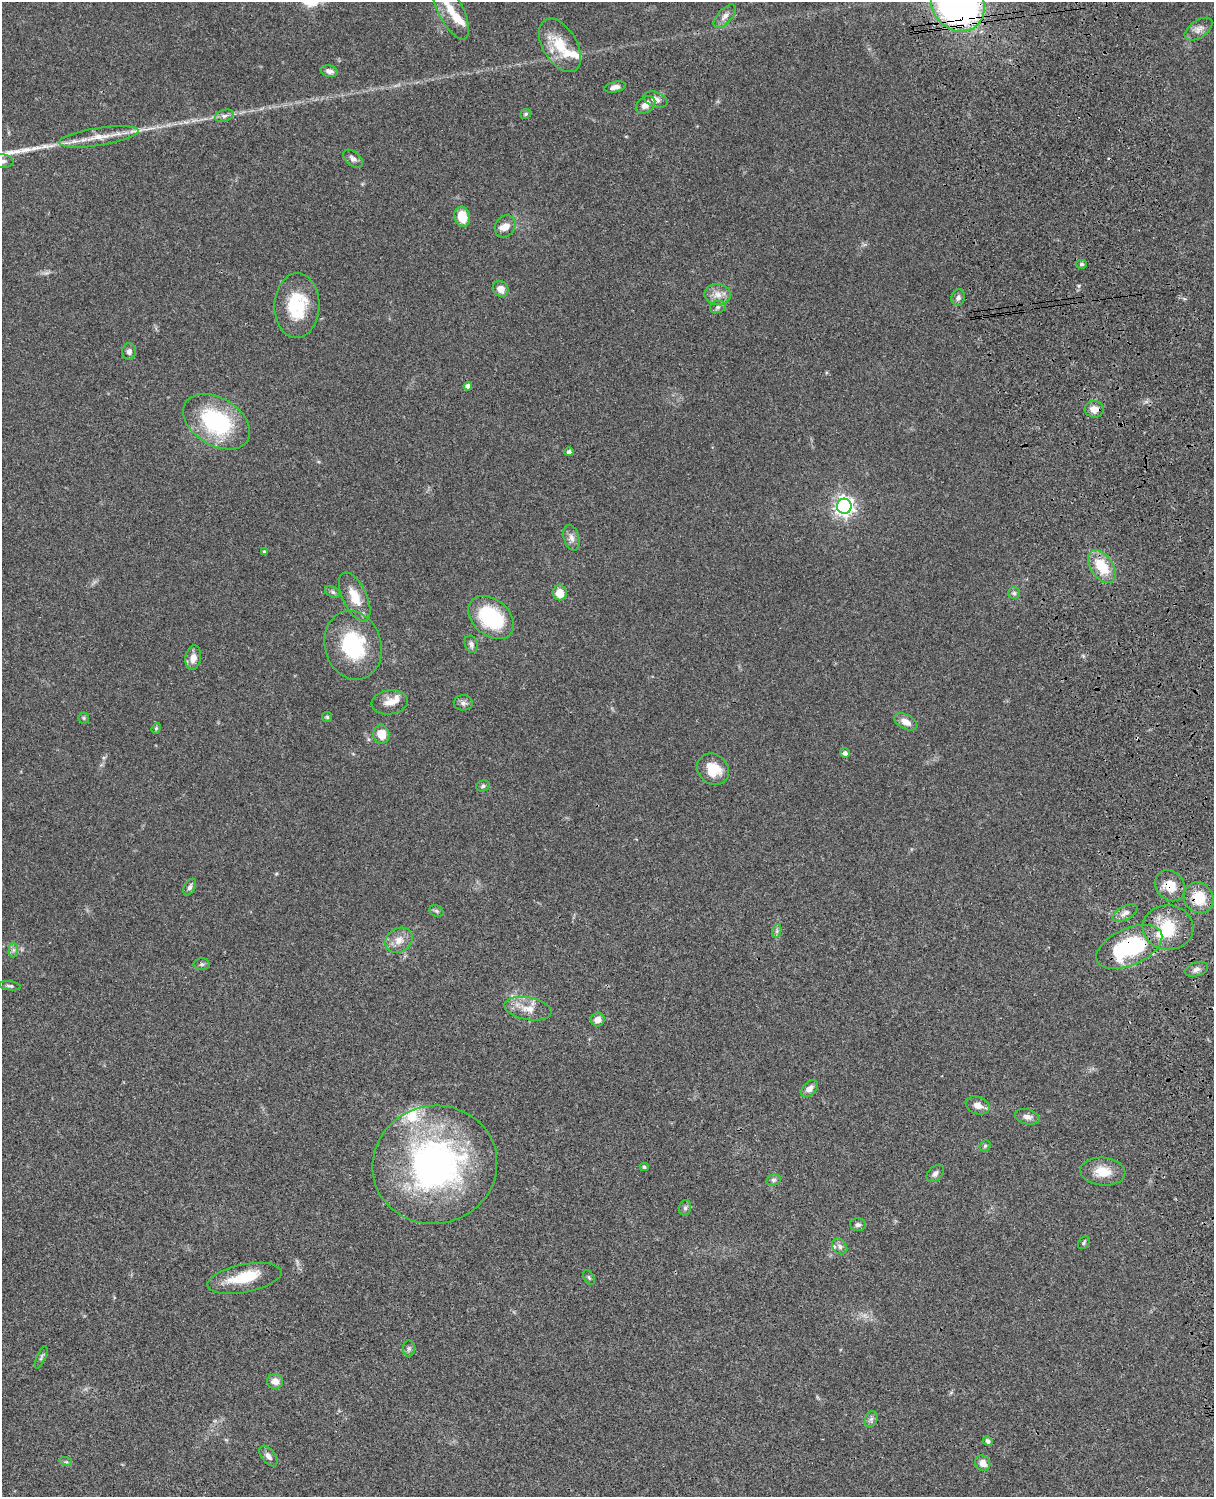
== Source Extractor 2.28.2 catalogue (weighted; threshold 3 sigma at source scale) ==
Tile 6 of 4 x 3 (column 2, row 2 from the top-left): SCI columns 1333-2544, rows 1773-3267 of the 5087 x 4926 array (HDU 1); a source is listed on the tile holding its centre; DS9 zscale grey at full resolution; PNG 1216 x 1499 px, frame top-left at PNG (2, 2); each listed source drawn as its Kron ellipse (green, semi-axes under 4 px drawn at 4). Shown black and unused: <1% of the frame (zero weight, under 3 of 4 exposures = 6% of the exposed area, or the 3 px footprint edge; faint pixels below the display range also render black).
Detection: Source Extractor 2.28.2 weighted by HDU 2 'WHT'; one run over the whole footprint, this tile lists its part. Background 0.0806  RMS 0.0058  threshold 0.0262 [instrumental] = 3 sigma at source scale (4.5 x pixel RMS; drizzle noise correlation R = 1.50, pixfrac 1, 0.05/0.05 arcsec/px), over >= 5 px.
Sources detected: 96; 1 inside a brighter object's white glare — neither listed nor drawn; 8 inside a brighter listed object's ellipse — not listed separately; the other 87 listed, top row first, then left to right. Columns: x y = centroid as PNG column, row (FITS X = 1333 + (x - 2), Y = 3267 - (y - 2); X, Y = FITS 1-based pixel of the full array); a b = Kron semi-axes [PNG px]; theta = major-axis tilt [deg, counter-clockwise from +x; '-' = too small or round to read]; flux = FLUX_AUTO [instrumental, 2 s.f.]
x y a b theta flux
958 4 29 25 -52 230
450 10 32 12 -63 11
725 16 15 7 47 3.2
1199 29 16 8 34 3.6
560 45 29 17 -59 18
329 71 9 5 -13 2.4
615 87 11 5 12 2.5
655 99 12 7 -20 4.1
646 105 11 7 39 4.4
526 114 6 4 23 0.94
224 116 9 6 18 1.8
99 137 40 9 9 11
353 159 11 7 -40 2.3
2 161 11 7 -5 2.2
462 217 10 8 -75 13
505 226 12 9 52 4.5
1082 264 5 4 - 0.87
501 289 8 7 - 4.3
718 294 13 10 -2 5
958 298 8 6 73 2.2
297 306 32 22 88 28
718 307 8 6 18 1.6
129 351 8 7 - 2.3
468 386 4 4 - 2.5
1094 409 9 8 - 5
217 422 36 23 -31 57
569 452 5 4 - 1.6
844 506 7 7 - 270
571 538 13 7 -74 3.1
264 552 4 4 - 0.83
1102 566 18 11 -55 18
333 592 8 5 -27 1.3
560 593 7 7 - 8.6
1014 593 6 6 - 1.2
355 597 26 12 -65 12
491 618 26 18 -40 43
471 644 9 6 -70 1.8
353 645 35 28 -74 42
193 658 12 7 80 4.4
390 702 18 12 8 6.2
463 703 9 7 -1 2.1
327 717 5 5 - 0.82
84 718 5 5 - 0.83
906 722 12 7 -29 4.7
156 728 6 4 70 0.75
381 735 9 8 - 9.4
845 753 5 5 - 1.9
713 769 17 14 -41 13
483 786 7 5 18 1.2
1170 886 17 13 -50 9.5
190 887 9 5 60 1.7
1199 898 16 14 -54 15
436 911 7 5 -22 1.2
1125 913 13 6 30 2.9
1168 927 25 22 -5 21
777 931 7 4 72 1.2
399 940 14 11 34 6
1129 947 35 18 24 63
14 950 7 4 89 1.4
202 964 8 6 0 1.4
1196 969 12 6 17 2.5
10 986 11 4 -8 1.3
528 1009 24 11 -10 8.2
598 1020 7 6 - 4.2
809 1089 10 6 44 3.7
978 1105 12 8 -20 4
1027 1117 13 7 -14 3
985 1146 6 5 - 0.82
435 1165 62 59 15 180
644 1167 4 4 - 0.98
1103 1172 22 14 -5 10
935 1173 10 6 45 2.1
773 1180 7 5 14 1.2
685 1208 8 6 77 1.3
858 1225 8 6 1 1.7
1084 1243 7 5 52 0.96
840 1246 8 6 -48 1.9
589 1277 8 5 -63 0.92
245 1278 38 14 11 18
409 1349 8 6 90 1.4
41 1357 12 4 66 1.4
275 1381 8 7 - 4.2
871 1419 8 6 69 1.6
988 1441 5 4 - 1.8
268 1456 12 6 -53 2.7
66 1462 6 4 -18 0.86
983 1463 8 7 - 4.8
Overlapping masked pixels (flux is a lower limit): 4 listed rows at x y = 958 4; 1170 886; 1199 898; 1129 947
Isophote crosses this tile's border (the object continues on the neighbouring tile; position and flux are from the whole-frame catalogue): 3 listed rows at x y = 958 4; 450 10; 2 161